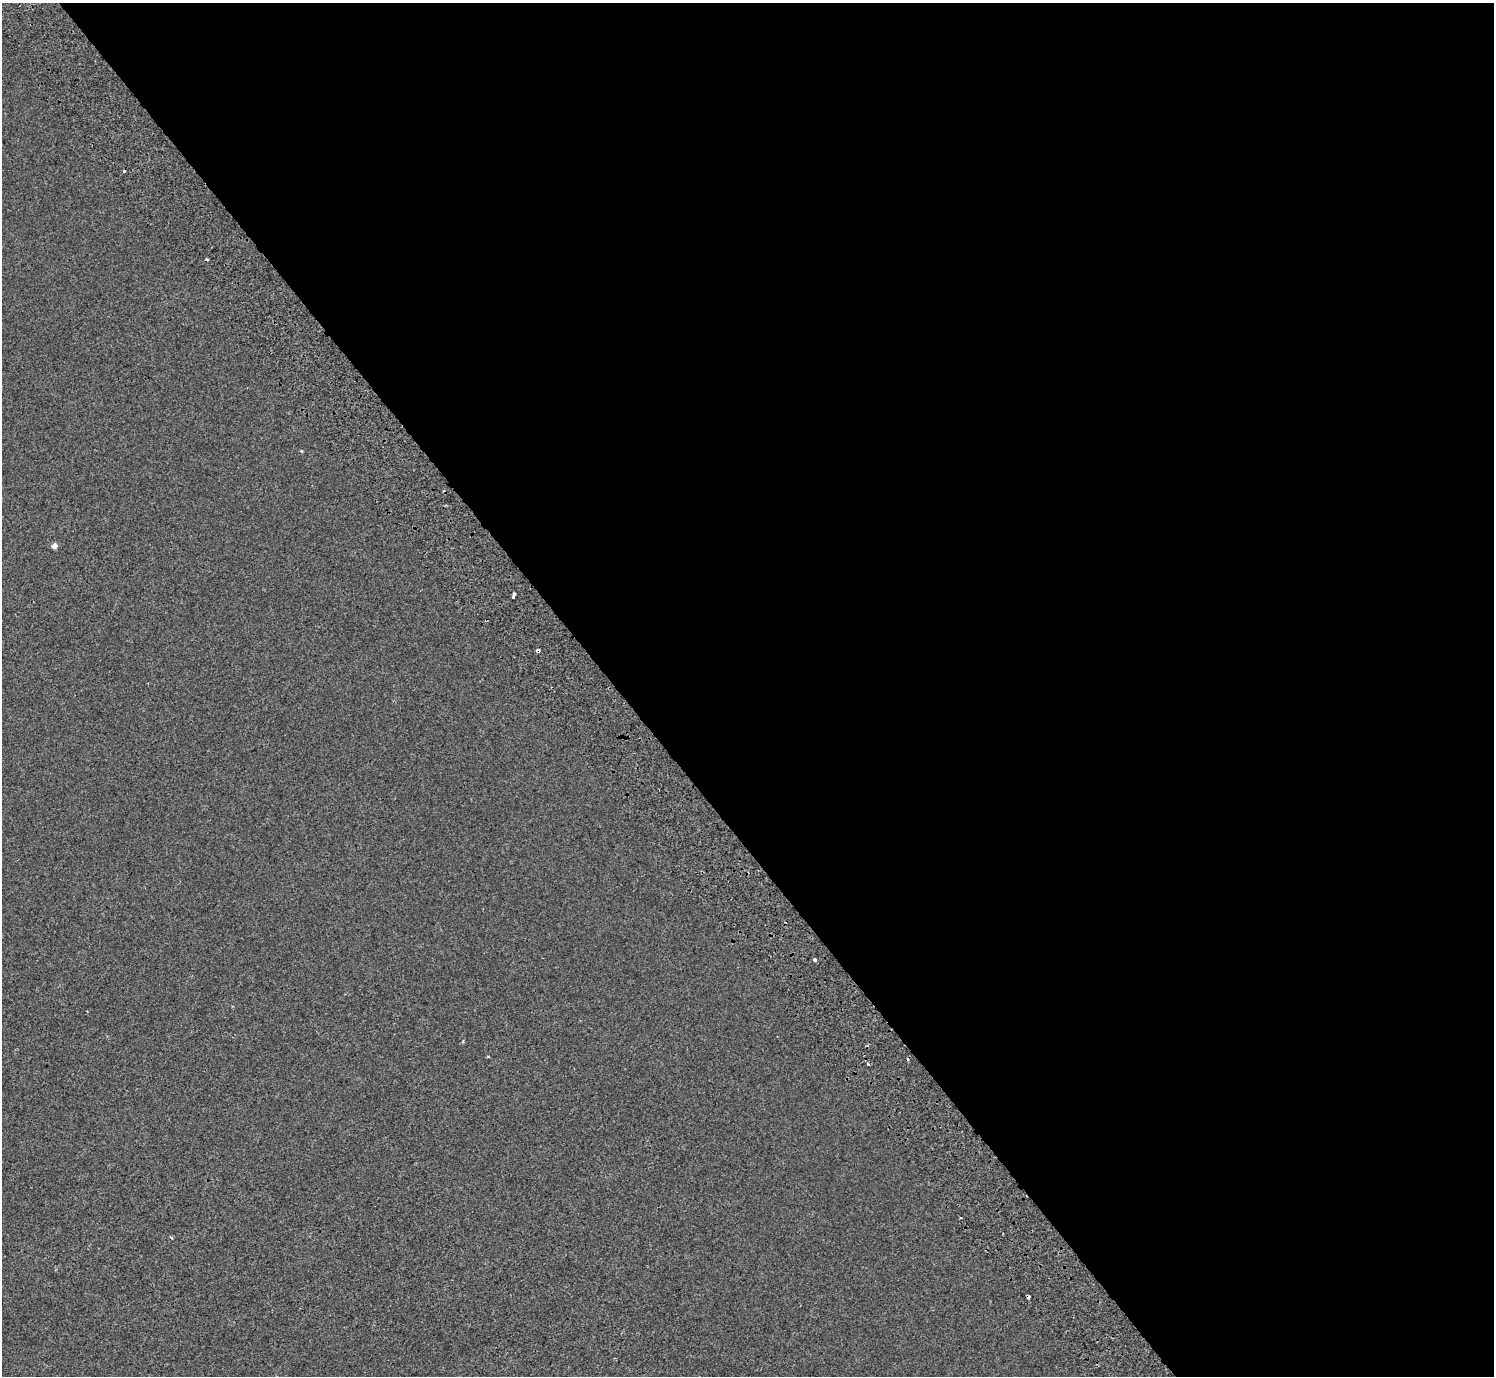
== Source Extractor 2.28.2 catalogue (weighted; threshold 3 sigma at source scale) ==
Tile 8 of 4 x 4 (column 4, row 2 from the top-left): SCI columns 4577-6068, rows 3026-4399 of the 6176 x 6111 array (HDU 1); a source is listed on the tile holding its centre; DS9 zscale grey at full resolution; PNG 1496 x 1378 px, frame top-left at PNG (2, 3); no overlay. Shown black and unused: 59% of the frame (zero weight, under 2 of 3 exposures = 7% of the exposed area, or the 3 px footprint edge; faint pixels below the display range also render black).
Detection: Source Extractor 2.28.2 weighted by HDU 2 'WHT'; one run over the whole footprint, this tile lists its part. Background -9.91e-05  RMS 0.0046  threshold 0.0209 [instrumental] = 3 sigma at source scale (4.5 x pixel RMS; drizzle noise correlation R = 1.50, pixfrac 1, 0.0396/0.0396 arcsec/px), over >= 5 px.
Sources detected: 14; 5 cosmic-ray / hot-pixel residue — not listed; the other 9 listed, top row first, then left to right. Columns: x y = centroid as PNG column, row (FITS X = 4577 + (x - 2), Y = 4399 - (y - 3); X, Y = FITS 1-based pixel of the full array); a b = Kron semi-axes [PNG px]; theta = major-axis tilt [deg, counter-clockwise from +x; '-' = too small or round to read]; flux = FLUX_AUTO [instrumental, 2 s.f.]
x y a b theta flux
301 451 4 4 - 0.46
54 546 4 4 - 3.6
514 594 3 3 - 2.9
513 597 3 3 - 3.2
486 620 5 2 - 0.47
538 650 3 3 - 12
815 960 4 3 - 3.4
488 1057 5 3 - 0.37
171 1237 4 3 - 0.73
Overlapping masked pixels (flux is a lower limit): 2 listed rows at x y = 486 620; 538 650